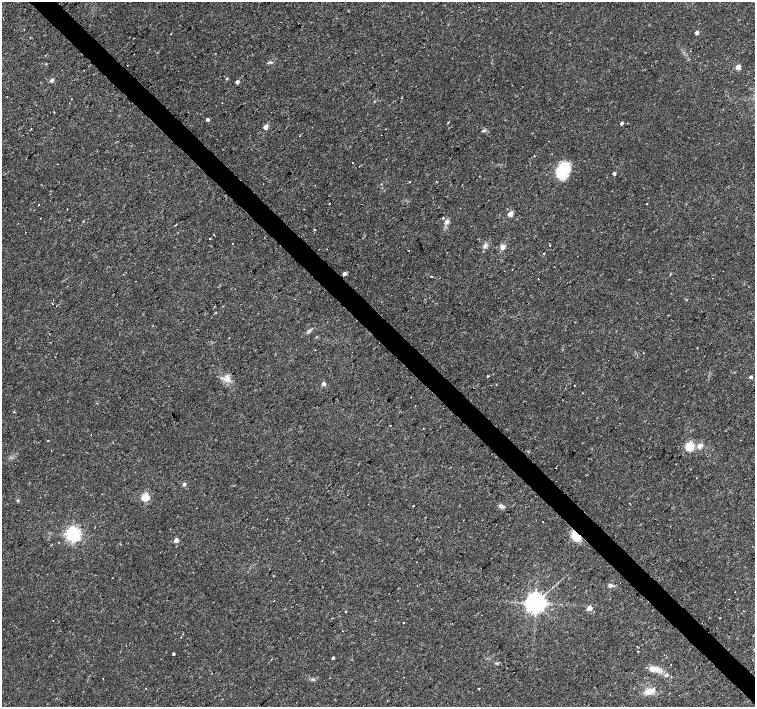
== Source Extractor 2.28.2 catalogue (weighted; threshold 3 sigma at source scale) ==
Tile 6 of 4 x 4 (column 2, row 2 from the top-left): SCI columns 1506-3010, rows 2969-4377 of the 6020 x 6003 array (HDU 1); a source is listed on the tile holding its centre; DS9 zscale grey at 2 x 2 block average (1 PNG px = mean of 2 x 2 image px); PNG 757 x 709 px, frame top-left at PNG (2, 2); no overlay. Shown black and unused: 4% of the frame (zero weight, under 2 of 3 exposures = <1% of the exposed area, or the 3 px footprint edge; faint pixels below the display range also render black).
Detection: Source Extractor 2.28.2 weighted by HDU 2 'WHT'; one run over the whole footprint, this tile lists its part. Background 0.0355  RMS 0.0036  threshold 0.0163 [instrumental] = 3 sigma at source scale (4.5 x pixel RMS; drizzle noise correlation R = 1.50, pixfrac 1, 0.0396/0.0396 arcsec/px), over >= 5 px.
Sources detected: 105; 1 inside a brighter object's white glare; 16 cosmic-ray / hot-pixel residue — not listed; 1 inside a brighter listed object's ellipse — not listed separately; the other 87 listed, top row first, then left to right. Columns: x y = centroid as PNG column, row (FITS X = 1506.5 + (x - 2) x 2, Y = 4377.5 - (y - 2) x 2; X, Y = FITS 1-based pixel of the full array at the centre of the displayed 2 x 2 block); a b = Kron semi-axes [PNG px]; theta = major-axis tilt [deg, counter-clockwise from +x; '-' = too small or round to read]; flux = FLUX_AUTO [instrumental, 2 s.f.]
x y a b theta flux
697 33 3 3 - 4.2
171 34 2 2 - 1.1
690 51 2 2 - 0.29
270 62 6 3 1 1.3
738 67 3 3 - 12
227 78 3 2 - 0.89
52 80 3 3 - 3.4
237 82 3 2 - 3.3
401 98 2 2 - 0.46
222 103 2 2 - 0.44
288 118 2 2 - 3.4
207 119 3 2 - 2.2
622 123 2 2 - 2.6
266 127 3 3 - 10
483 130 6 2 9 0.88
535 156 2 2 - 4.8
57 164 2 2 - 0.43
562 171 16 16 - 26
614 173 3 2 - 2.1
410 181 2 2 - 0.52
361 204 2 2 - 0.42
647 204 2 2 - 0.41
510 214 3 3 - 12
41 218 2 2 - 1.1
443 218 3 2 - 0.68
83 221 3 2 - 0.39
447 222 7 5 62 2.9
176 225 2 2 - 0.87
315 229 2 2 - 0.5
214 235 2 2 - 0.72
210 238 2 2 - 2
232 243 2 2 - 0.82
485 245 7 4 34 2.3
549 245 2 2 - 1.5
503 247 7 5 42 3.5
409 251 2 2 - 0.42
544 253 2 2 - 2.1
344 274 3 2 - 4.5
431 276 2 2 - 6.5
52 304 2 2 - 0.45
216 313 3 2 - 0.38
153 325 2 2 - 0.56
488 376 2 2 - 1
751 377 3 2 - 2.2
227 379 10 9 - 6.1
324 384 3 2 - 5.5
565 388 2 2 - 0.34
619 423 2 2 - 0.74
390 425 2 2 - 1.7
48 440 2 2 - 1
113 442 2 2 - 0.29
700 446 5 4 - 5
690 447 7 6 - 14
555 468 2 2 - 0.31
586 475 2 2 - 0.63
696 478 2 2 - 0.61
184 484 3 3 - 3
145 497 3 3 - 46
17 501 3 3 - 0.78
630 503 2 2 - 0.74
413 506 3 2 - 0.5
501 506 8 4 -23 2.3
542 522 2 2 - 0.88
73 534 4 4 - 280
576 536 9 6 -54 16
176 540 3 3 - 8.5
58 542 2 2 - 0.29
112 578 2 2 - 0.34
611 585 6 4 -14 2.1
735 592 2 2 - 0.74
729 599 2 2 - 0.35
274 601 2 2 - 3.4
535 603 5 5 - 710
589 608 3 3 - 14
346 611 2 2 - 0.53
743 611 2 2 - 0.45
720 618 2 2 - 0.84
53 620 2 2 - 1.8
404 622 2 2 - 3.4
638 651 2 2 - 1.3
173 654 2 2 - 1.4
333 658 3 2 - 1.5
654 669 16 7 -11 7.7
103 678 2 2 - 0.51
146 688 2 2 - 0.54
479 689 2 2 - 2.7
650 691 13 7 17 7.8
Overlapping masked pixels (flux is a lower limit): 1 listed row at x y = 576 536
Diffuse or blended objects may show on this block-average render without a row.